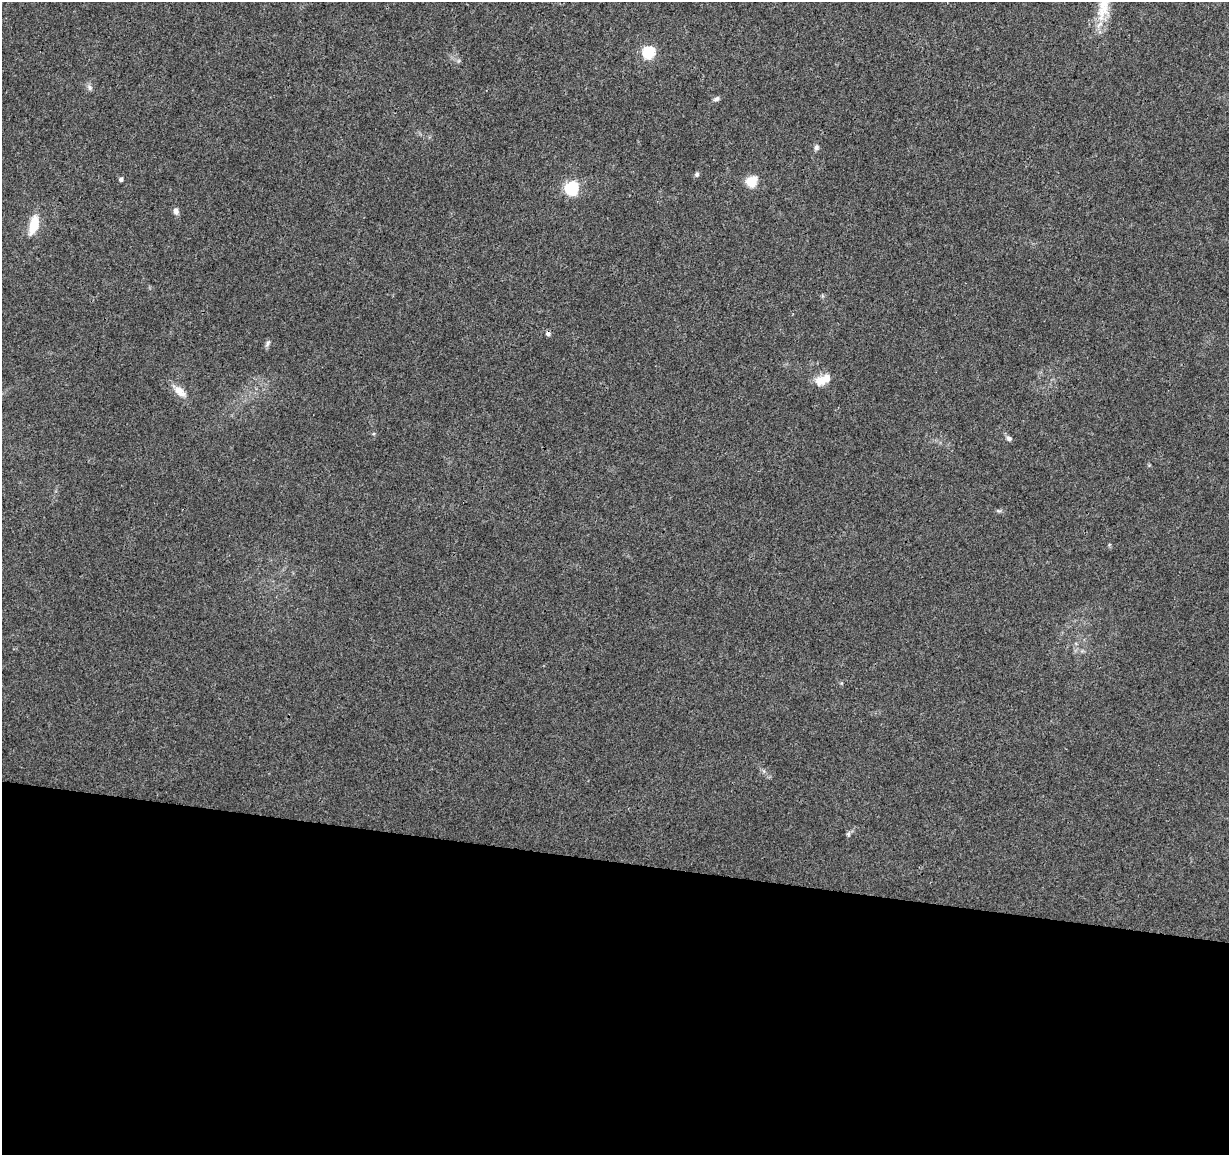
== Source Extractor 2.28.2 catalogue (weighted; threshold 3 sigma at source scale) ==
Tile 14 of 4 x 4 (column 2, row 4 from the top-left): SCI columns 1237-2463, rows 285-1437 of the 4918 x 5121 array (HDU 1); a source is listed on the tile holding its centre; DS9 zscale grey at full resolution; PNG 1231 x 1157 px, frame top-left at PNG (2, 2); no overlay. Shown black and unused: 25% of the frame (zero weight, under 3 of 4 exposures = <1% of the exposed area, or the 3 px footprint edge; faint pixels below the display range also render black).
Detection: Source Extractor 2.28.2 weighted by HDU 2 'WHT'; one run over the whole footprint, this tile lists its part. Background 0.0277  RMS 0.0038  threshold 0.0169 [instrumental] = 3 sigma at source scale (4.5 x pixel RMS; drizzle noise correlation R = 1.50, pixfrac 1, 0.0396/0.0396 arcsec/px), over >= 5 px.
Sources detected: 18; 1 cosmic-ray / hot-pixel residue — not listed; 1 inside a brighter listed object's ellipse — not listed separately; the other 16 listed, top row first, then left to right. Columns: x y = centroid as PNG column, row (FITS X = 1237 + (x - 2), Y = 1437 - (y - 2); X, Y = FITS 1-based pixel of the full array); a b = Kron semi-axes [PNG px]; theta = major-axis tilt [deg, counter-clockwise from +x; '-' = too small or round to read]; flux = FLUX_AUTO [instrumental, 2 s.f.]
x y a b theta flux
1103 8 39 14 79 10
648 52 6 6 - 41
89 87 9 6 -55 1.1
716 99 8 6 26 1
816 147 7 6 - 0.96
697 174 6 6 - 0.79
121 179 5 4 - 1
751 181 6 5 - 25
571 188 6 6 - 59
176 211 8 6 -84 1.6
34 225 20 9 74 8.8
268 343 9 5 55 0.94
820 381 15 13 -9 4
180 391 20 10 -43 3.9
1009 438 7 6 - 1.1
848 834 7 5 65 0.75
Isophote crosses this tile's border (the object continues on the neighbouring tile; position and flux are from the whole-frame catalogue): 1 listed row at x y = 1103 8